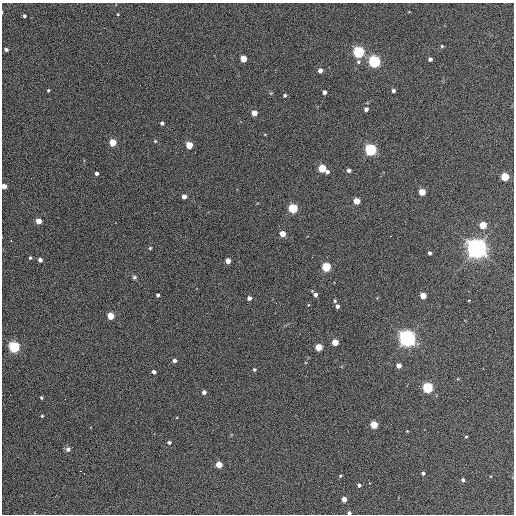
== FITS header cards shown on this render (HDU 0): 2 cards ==
NAXIS1  =                  512 / Axis length
NAXIS2  =                  512 / Axis length

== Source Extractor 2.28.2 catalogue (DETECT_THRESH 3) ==
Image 512 x 512 px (HDU 0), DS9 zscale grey, 1 PNG px = 1 image px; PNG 516 x 516 px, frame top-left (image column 1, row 512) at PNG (2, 3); no overlay
Background 343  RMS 20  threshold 60.9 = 3 sigma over >= 5 px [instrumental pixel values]
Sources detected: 81; all 81 listed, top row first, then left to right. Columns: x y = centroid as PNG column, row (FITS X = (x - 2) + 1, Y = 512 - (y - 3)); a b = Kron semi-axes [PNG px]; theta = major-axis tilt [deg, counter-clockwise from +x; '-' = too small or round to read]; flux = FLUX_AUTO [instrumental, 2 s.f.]
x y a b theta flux
117 14 4 3 - 9.8e+02
24 16 3 3 - 2.7e+03
442 46 4 4 - 1.7e+03
6 49 4 3 - 3.8e+03
359 52 5 5 - 2.6e+05
243 59 4 4 - 2.7e+04
430 59 4 4 - 4.5e+03
358 62 6 5 - 2.8e+03
374 62 5 5 - 3.3e+05
320 70 4 4 - 7.0e+03
48 90 3 3 - 1.6e+03
393 90 4 4 - 3.7e+03
324 92 4 4 - 5.2e+03
285 95 4 3 - 2.3e+03
366 109 4 4 - 4.8e+03
254 113 4 4 - 1.9e+04
162 123 4 4 - 3.0e+03
155 141 4 4 - 1.6e+03
113 142 4 4 - 4.1e+04
189 145 5 4 - 3.6e+04
370 150 5 5 - 3.0e+05
322 168 5 4 - 5.7e+04
349 170 4 4 - 4.3e+03
327 172 5 4 - 3.3e+03
96 173 3 3 - 4.0e+03
505 177 5 4 - 6.8e+04
4 186 4 4 - 1.1e+04
422 192 4 4 - 3.4e+04
184 196 4 4 - 8.6e+03
356 201 4 4 - 2.5e+04
293 208 5 5 - 1.1e+05
38 221 4 4 - 1.9e+04
483 225 4 4 - 4.4e+04
283 234 4 4 - 2.1e+04
391 236 2 2 - 9.1e+02
11 240 3 2 - 1.2e+03
150 248 3 3 - 1.3e+03
477 248 7 6 - 1.4e+06
429 253 3 3 - 3.2e+03
312 257 2 2 - 7.3e+02
30 258 4 3 - 1.9e+03
40 260 4 4 - 5.9e+03
228 261 4 4 - 1.4e+04
326 267 5 5 - 1.1e+05
134 277 5 5 - 2.4e+03
315 294 6 4 -47 5.5e+03
158 295 4 3 - 3.0e+03
423 296 4 4 - 2.8e+04
249 298 4 4 - 5.9e+03
469 300 3 2 - 8.5e+02
335 301 4 3 - 1.8e+03
276 303 2 2 - 8.1e+02
337 306 4 4 - 5.6e+03
110 316 4 4 - 4.0e+04
407 338 6 6 - 9.1e+05
335 342 4 4 - 3.0e+04
14 347 5 5 - 2.5e+05
319 347 4 4 - 3.8e+04
174 361 4 4 - 5.3e+03
399 365 4 4 - 1.0e+04
254 369 4 4 - 2.0e+03
154 372 4 4 - 4.3e+03
428 388 5 5 - 1.8e+05
204 392 4 4 - 5.4e+03
41 397 3 3 - 2.0e+03
65 399 2 2 - 5.8e+02
42 416 3 3 - 1.6e+03
374 425 5 4 - 4.5e+04
407 431 3 3 - 9.5e+02
466 437 4 3 - 1.2e+03
169 442 4 4 - 3.4e+03
68 449 5 5 - 4.9e+03
219 465 4 4 - 2.6e+04
80 471 3 2 - 3.0e+03
423 473 4 4 - 2.5e+03
84 474 3 2 - 4.6e+03
340 476 4 3 - 1.4e+03
463 480 4 4 - 3.4e+03
359 485 4 3 - 3.4e+03
344 499 4 4 - 1.3e+04
349 513 4 3 - 4.3e+03
At the frame edge (FLAGS 8, measured only in part): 2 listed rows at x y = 4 186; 349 513